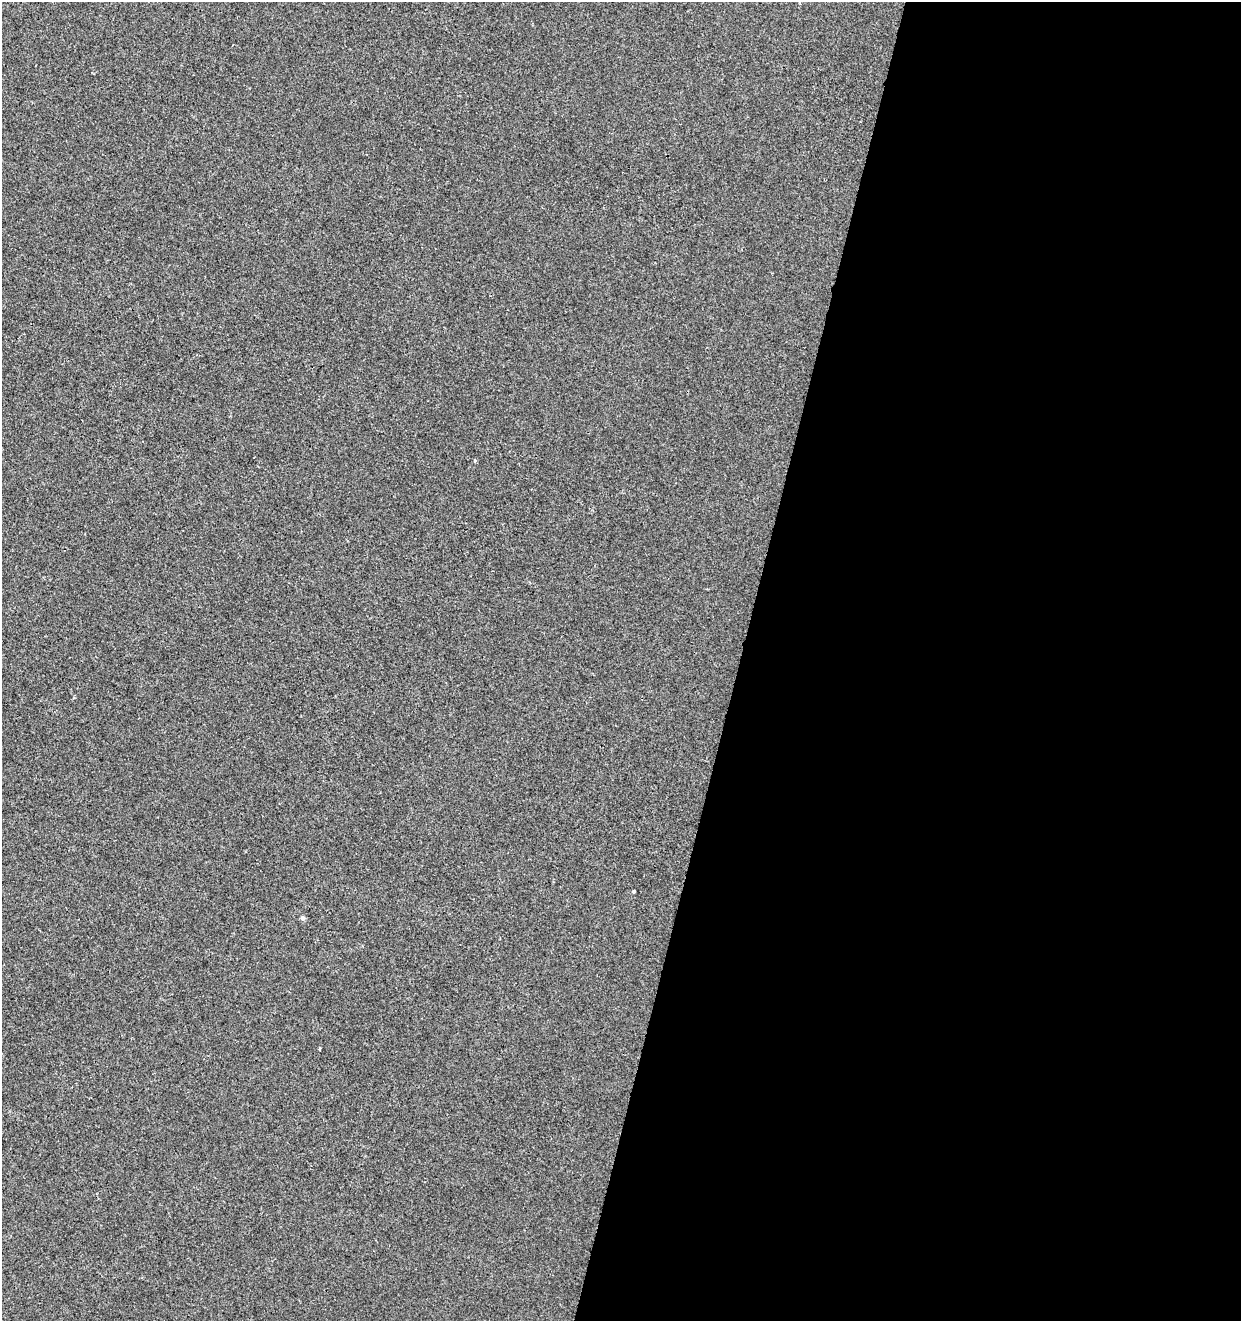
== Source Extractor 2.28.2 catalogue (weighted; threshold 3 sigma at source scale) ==
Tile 12 of 4 x 4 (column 4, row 3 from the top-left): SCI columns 3934-5172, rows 1328-2646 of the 5452 x 5285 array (HDU 1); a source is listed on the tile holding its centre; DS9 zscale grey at full resolution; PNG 1243 x 1323 px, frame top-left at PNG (2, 2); no overlay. Shown black and unused: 40% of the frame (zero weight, under 2 of 3 exposures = <1% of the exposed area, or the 3 px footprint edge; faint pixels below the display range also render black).
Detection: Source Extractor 2.28.2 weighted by HDU 2 'WHT'; one run over the whole footprint, this tile lists its part. Background -3.79e-04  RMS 0.0041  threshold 0.0187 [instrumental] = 3 sigma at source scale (4.5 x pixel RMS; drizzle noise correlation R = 1.50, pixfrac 1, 0.0396/0.0396 arcsec/px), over >= 5 px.
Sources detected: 3; all 3 listed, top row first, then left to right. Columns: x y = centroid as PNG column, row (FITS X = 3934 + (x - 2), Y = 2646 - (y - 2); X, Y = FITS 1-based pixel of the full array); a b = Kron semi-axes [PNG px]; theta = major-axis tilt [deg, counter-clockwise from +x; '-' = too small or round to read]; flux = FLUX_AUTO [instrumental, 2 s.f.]
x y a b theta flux
475 461 3 3 - 1.4
633 891 3 3 - 1.1
303 918 5 5 - 1.3